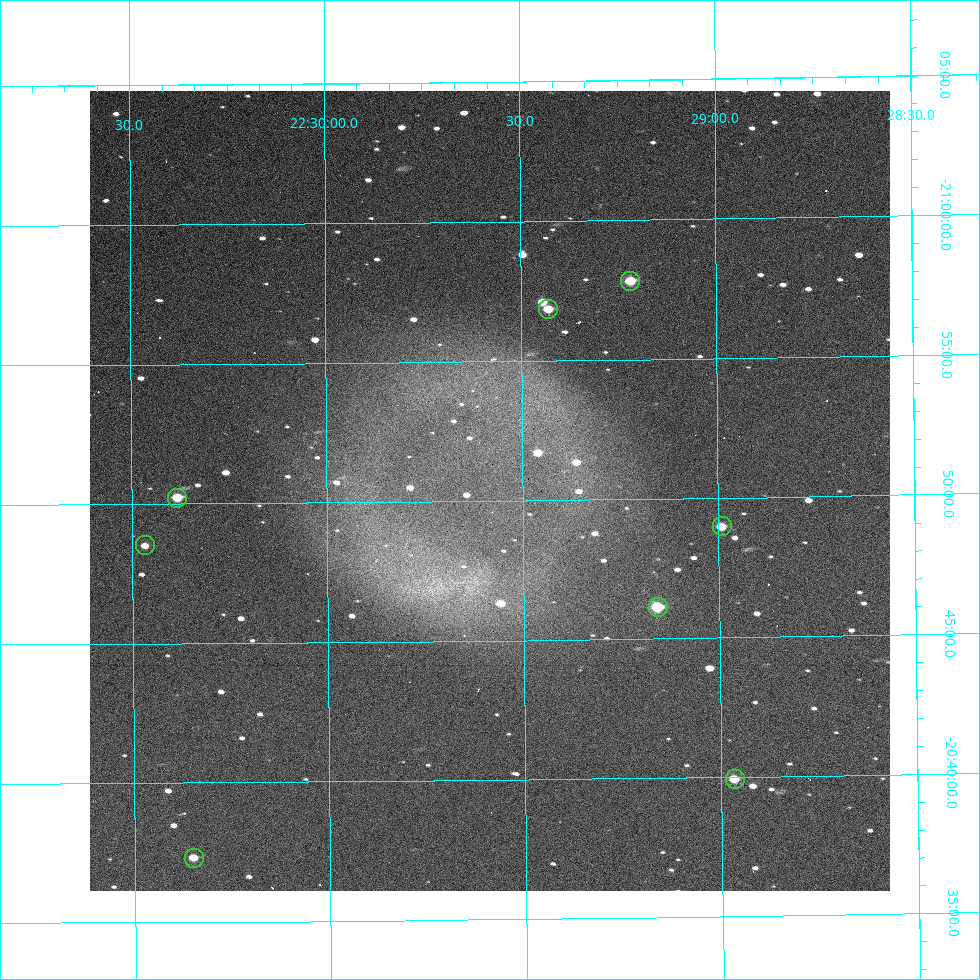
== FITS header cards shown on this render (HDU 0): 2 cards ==
NAXIS1  =                 800  / length of data axis 1
NAXIS2  =                 800  / length of data axis 2

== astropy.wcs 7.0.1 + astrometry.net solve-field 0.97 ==
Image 800 x 800 px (HDU 0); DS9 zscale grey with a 90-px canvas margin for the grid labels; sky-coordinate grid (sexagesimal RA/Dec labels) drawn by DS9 from the SOLVED WCS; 8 Tycho-2 reference stars matched to detected sources circled (green)
Header WCS: none
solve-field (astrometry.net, Tycho-2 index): SOLVED blind (the file carries no WCS)
Solved WCS: RA---TAN-SIP/DEC--TAN-SIP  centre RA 22:29:35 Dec -20:50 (337.40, -20.84 deg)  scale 2.15 arcsec/px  FOV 28.7' x 28.7'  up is -179 deg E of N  parity flipped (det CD > 0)
(file carries no celestial WCS; the grid is the blind solution)
Tycho-2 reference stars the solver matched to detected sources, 8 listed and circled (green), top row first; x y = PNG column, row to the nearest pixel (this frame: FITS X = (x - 90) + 1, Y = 800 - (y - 91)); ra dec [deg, ICRS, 3 dp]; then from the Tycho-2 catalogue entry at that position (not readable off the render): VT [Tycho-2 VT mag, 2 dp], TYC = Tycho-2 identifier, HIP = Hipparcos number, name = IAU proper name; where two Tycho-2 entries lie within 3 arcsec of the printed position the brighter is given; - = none
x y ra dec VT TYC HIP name
630 281 337.305 -20.964 10.48 6391-731-1 - -
548 309 337.357 -20.948 11.21 6391-1496-1 - -
177 498 337.596 -20.837 11.02 6391-1347-1 - -
722 526 337.248 -20.816 11.26 6391-967-1 - -
145 545 337.617 -20.809 11.81 6391-936-1 - -
658 607 337.289 -20.769 10.07 6391-1495-1 110989 -
735 779 337.241 -20.665 11.19 6391-860-1 - -
194 858 337.587 -20.622 11.61 6391-1471-1 - -